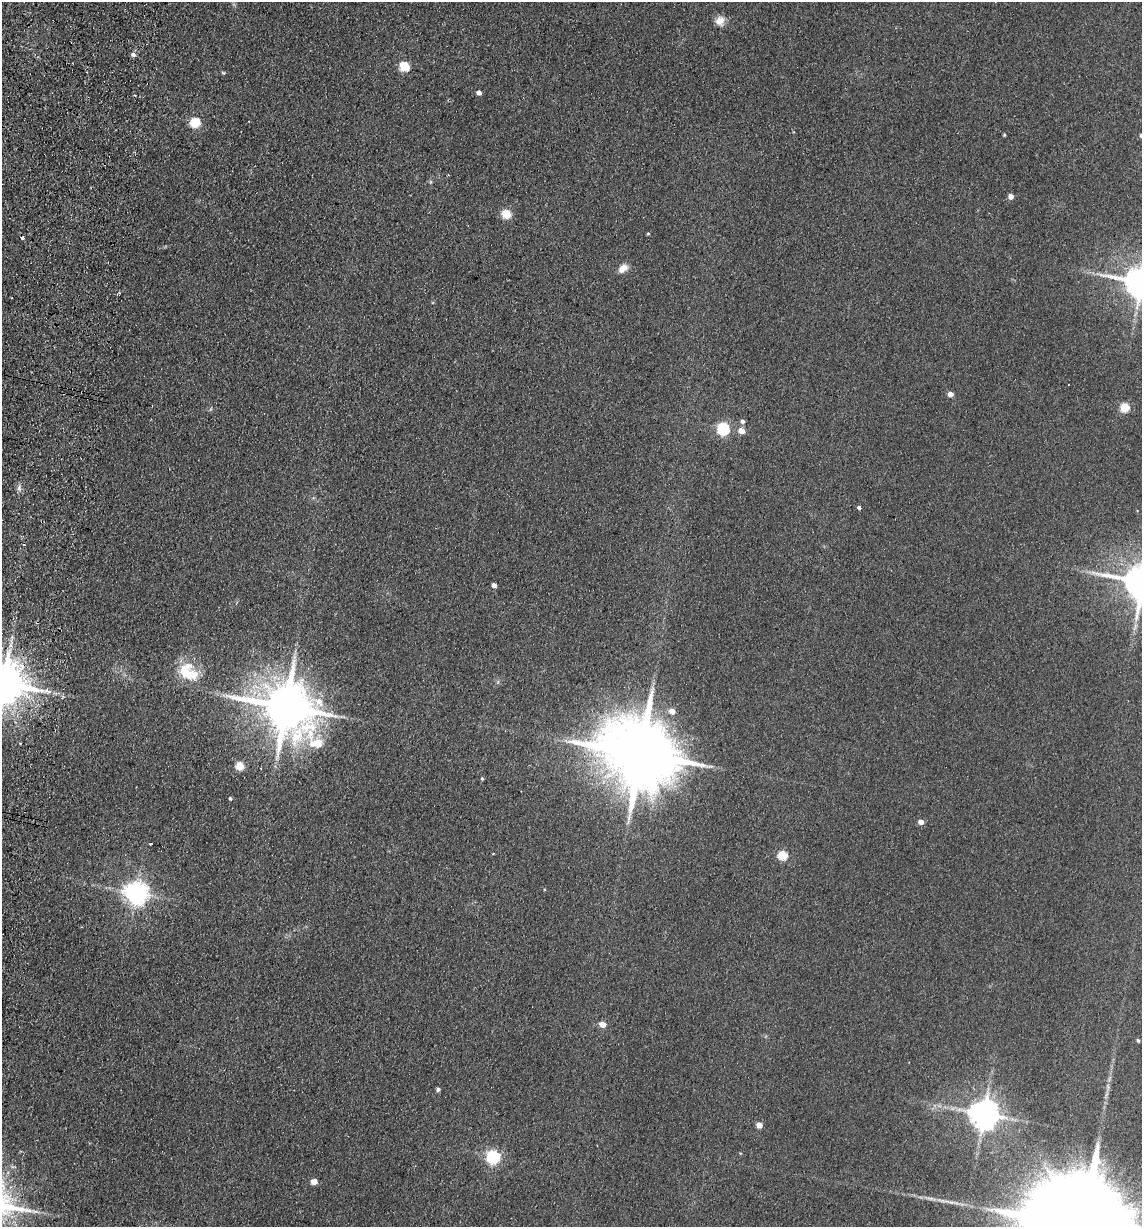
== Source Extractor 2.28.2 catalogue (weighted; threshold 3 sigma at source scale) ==
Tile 11 of 4 x 4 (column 3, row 3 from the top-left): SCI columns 2459-3598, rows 1238-2462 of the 5033 x 4924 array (HDU 1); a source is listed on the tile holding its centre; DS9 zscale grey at full resolution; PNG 1144 x 1229 px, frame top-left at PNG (2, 2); no overlay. Shown black and unused: <1% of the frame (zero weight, under 2 of 3 exposures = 3% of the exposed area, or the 3 px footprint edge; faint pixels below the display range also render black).
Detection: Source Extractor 2.28.2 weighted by HDU 2 'WHT'; one run over the whole footprint, this tile lists its part. Background 0.132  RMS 0.012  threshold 0.0555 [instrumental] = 3 sigma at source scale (4.5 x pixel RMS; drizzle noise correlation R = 1.50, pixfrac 1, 0.05/0.05 arcsec/px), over >= 5 px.
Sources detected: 47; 2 cosmic-ray / hot-pixel residue — not listed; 1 inside a brighter listed object's ellipse — not listed separately; the other 44 listed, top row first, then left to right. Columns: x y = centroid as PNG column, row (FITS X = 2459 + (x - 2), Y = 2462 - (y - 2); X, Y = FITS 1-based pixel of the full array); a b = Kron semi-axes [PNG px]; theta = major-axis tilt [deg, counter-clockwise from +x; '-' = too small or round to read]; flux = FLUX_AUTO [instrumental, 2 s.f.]
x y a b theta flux
720 21 12 11 - 9.9
133 54 6 5 - 4.2
404 66 5 5 - 70
223 73 6 3 -2 1.4
479 92 4 4 - 6.5
134 95 3 3 - 1.3
195 122 6 5 - 75
1004 135 3 3 - 1.5
430 182 6 4 71 1.6
1011 196 5 4 - 8.7
506 214 5 5 - 51
648 233 5 3 - 1.2
623 268 11 7 41 11
950 394 4 4 - 9.8
1125 407 5 5 - 55
742 421 5 5 - 3.7
723 429 6 6 - 180
741 431 5 5 - 15
19 488 8 6 89 3.9
859 508 4 3 - 9.6
494 585 4 4 - 7.1
186 672 27 22 -72 38
3 683 12 11 - 4600
286 707 17 14 -32 6600
672 711 5 5 - 12
20 743 3 2 - 1.4
640 754 24 17 -19 15000
240 766 5 5 - 45
261 768 3 2 - 1.8
482 778 4 3 - 1.6
230 798 4 3 - 1.7
921 822 5 4 - 9.1
150 844 3 3 - 4.3
493 853 3 2 - 0.95
782 855 5 5 - 63
136 893 8 7 - 1000
602 1024 5 4 - 15
1138 1040 5 4 - 1.9
438 1089 4 4 - 3.4
984 1114 8 8 - 2000
759 1125 4 4 - 13
493 1157 6 6 - 240
314 1181 5 4 - 14
1082 1226 59 21 -13 64000
Overlapping masked pixels (flux is a lower limit): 1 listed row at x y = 3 683
Isophote crosses this tile's border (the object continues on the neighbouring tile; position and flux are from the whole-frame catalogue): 2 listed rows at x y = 3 683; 1082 1226